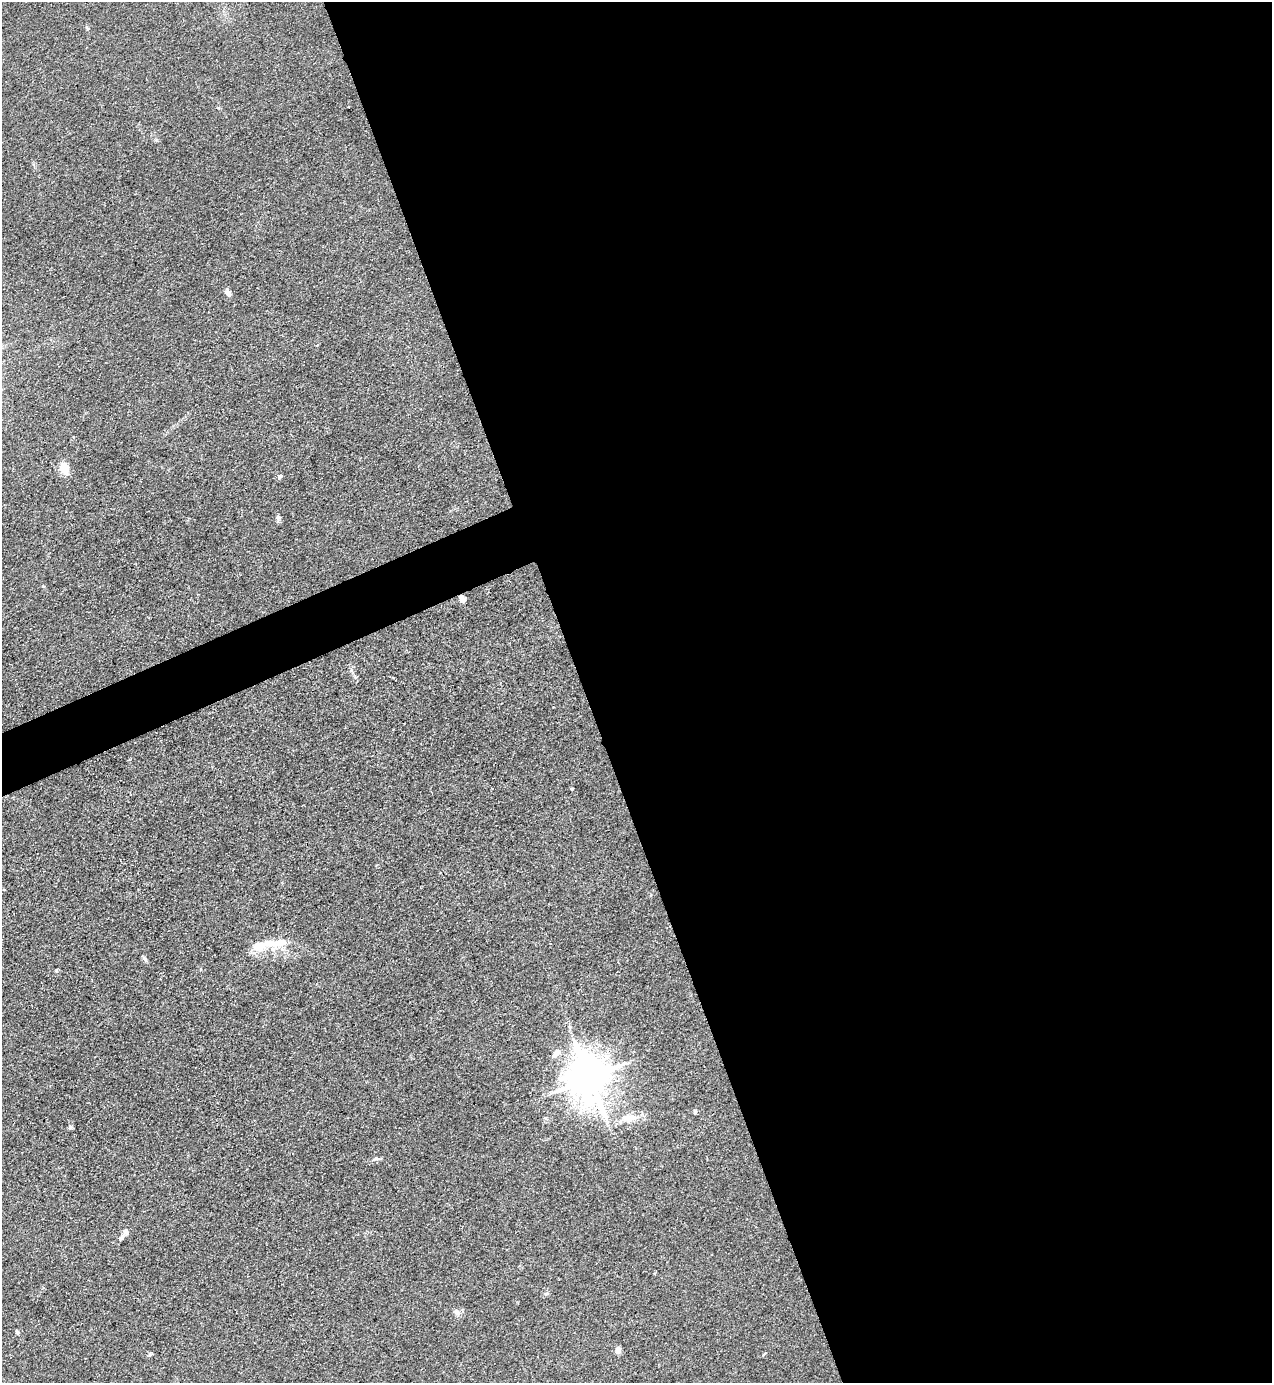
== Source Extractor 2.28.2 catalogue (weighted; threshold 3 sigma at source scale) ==
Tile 8 of 4 x 4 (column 4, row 2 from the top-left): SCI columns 4091-5360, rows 2762-4142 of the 5510 x 5523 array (HDU 1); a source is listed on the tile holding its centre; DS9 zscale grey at full resolution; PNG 1274 x 1385 px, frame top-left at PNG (2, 2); no overlay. Shown black and unused: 56% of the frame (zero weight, under 3 of 4 exposures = <1% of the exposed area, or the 3 px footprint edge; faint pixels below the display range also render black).
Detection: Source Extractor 2.28.2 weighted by HDU 2 'WHT'; one run over the whole footprint, this tile lists its part. Background 0.0432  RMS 0.0049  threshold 0.0221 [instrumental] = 3 sigma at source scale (4.5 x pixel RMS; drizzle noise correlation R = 1.50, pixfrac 1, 0.05/0.05 arcsec/px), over >= 5 px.
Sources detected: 19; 2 inside a brighter listed object's ellipse — not listed separately; the other 17 listed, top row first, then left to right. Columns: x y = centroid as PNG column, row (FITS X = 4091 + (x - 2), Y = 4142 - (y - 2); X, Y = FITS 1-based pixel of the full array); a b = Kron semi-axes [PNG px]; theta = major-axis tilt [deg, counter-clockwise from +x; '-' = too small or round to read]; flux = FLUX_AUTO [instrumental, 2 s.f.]
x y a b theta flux
228 292 8 6 -39 2.1
64 468 12 9 -74 7.7
280 476 6 5 - 0.99
278 517 7 6 - 1.1
462 599 7 6 - 2.7
572 789 3 2 - 0.38
259 946 24 12 15 8.5
145 959 8 5 -53 1
556 1054 13 8 47 3.1
589 1078 13 11 -75 1700
695 1111 5 4 - 0.86
630 1118 28 10 6 8.3
70 1128 6 4 19 0.74
126 1231 7 7 - 1.8
121 1238 9 5 65 1.4
456 1312 9 7 -41 2
618 1350 8 6 76 2.3
Overlapping masked pixels (flux is a lower limit): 1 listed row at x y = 462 599
Unlisted compact peaks at least as high as the median listed source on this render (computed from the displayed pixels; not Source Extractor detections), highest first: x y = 376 1158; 56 970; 43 586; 17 1332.